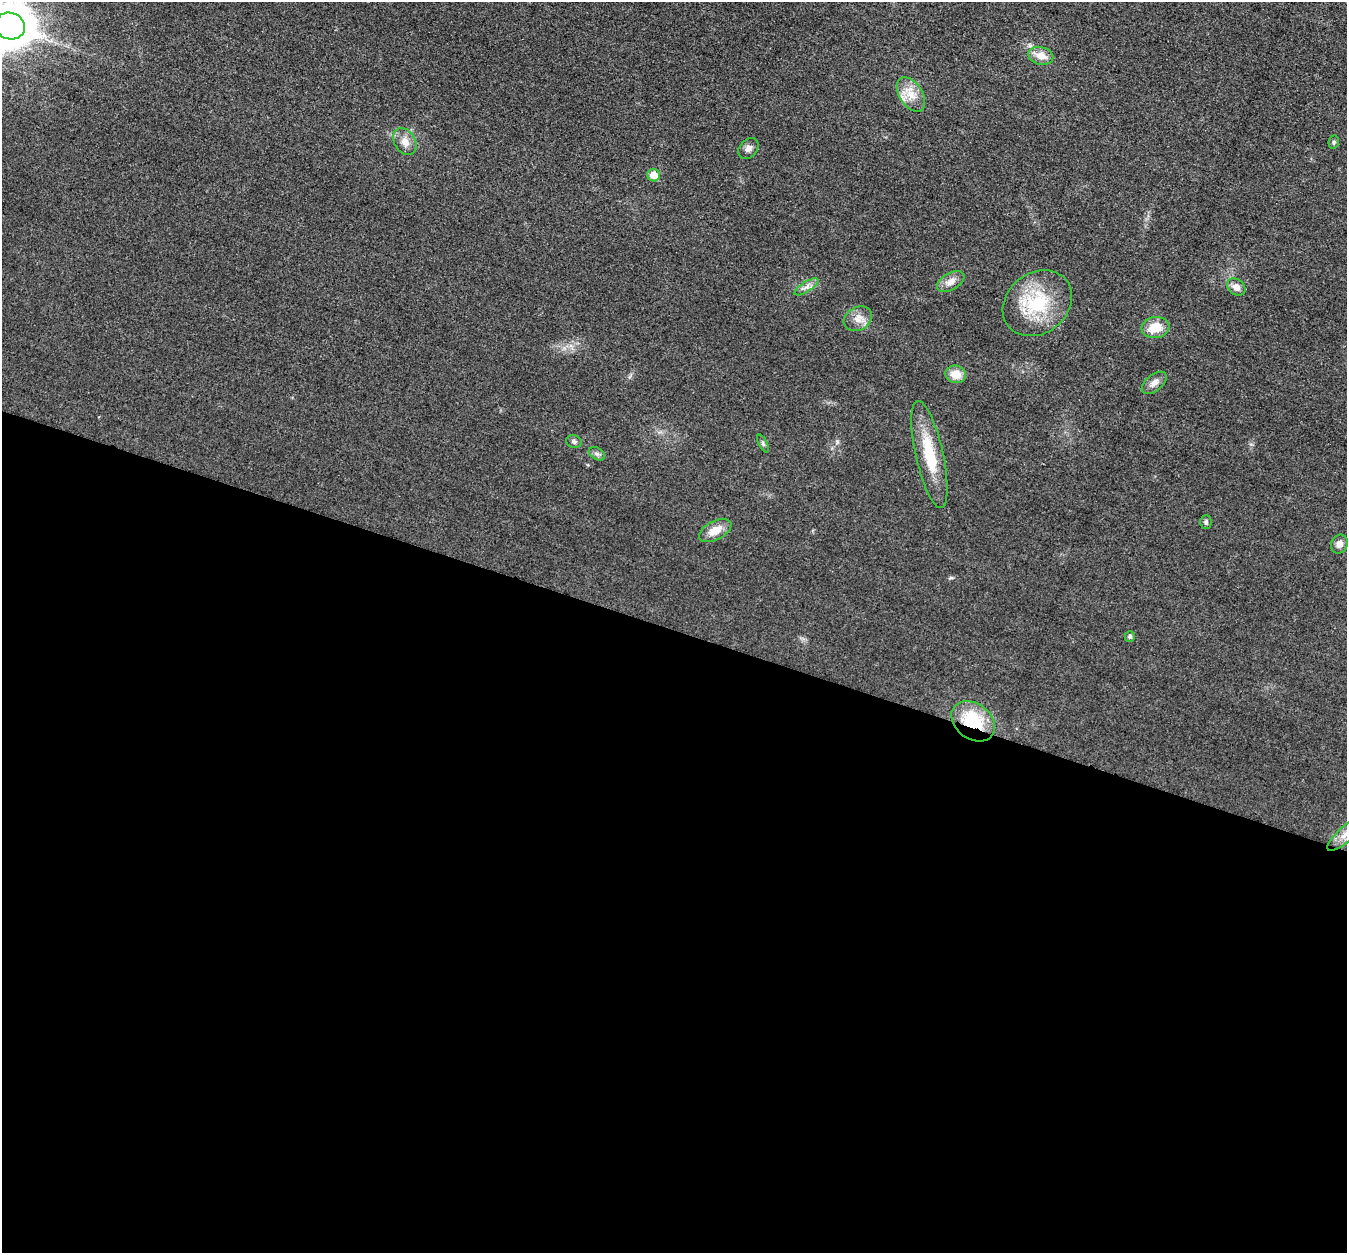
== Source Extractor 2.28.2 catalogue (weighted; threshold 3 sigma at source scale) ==
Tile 14 of 4 x 4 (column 2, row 4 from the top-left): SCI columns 1349-2693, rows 137-1387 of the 5390 x 5407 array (HDU 1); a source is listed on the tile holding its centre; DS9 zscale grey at full resolution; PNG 1349 x 1255 px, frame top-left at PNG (2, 2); each listed source drawn as its Kron ellipse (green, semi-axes under 4 px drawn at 4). Shown black and unused: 50% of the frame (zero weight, under 3 of 4 exposures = <1% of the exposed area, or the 3 px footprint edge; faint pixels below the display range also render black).
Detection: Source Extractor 2.28.2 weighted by HDU 2 'WHT'; one run over the whole footprint, this tile lists its part. Background 0.0314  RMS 0.0049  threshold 0.0219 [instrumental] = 3 sigma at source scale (4.5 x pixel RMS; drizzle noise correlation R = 1.50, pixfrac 1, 0.05/0.05 arcsec/px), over >= 5 px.
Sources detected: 25; all 25 listed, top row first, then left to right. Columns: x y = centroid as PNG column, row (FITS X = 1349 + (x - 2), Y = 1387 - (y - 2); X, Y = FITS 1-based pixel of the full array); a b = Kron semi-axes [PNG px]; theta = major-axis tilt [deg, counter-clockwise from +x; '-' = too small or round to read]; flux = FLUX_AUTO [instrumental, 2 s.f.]
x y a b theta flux
10 26 15 13 -19 2100
1041 56 12 9 -13 5.3
911 95 19 11 -57 7.2
405 142 14 10 -58 4.1
1334 142 6 5 - 0.99
748 149 11 8 46 2.3
654 175 6 6 - 6
951 282 15 8 29 3.5
806 287 14 5 32 2.2
1236 287 10 7 -41 3.3
1037 303 37 30 38 30
858 319 15 11 30 4.7
1155 327 14 10 10 8.6
956 374 10 8 -15 6.5
1154 383 14 8 39 3
574 441 8 6 -19 1.2
763 443 9 4 -64 0.96
597 454 9 5 -30 1.4
929 455 55 14 -77 20
1206 522 6 5 - 0.95
715 530 17 9 28 6.5
1339 544 10 8 61 2.6
1130 637 5 5 - 1.1
973 721 24 17 -38 24
1346 833 24 7 42 5.3
Overlapping masked pixels (flux is a lower limit): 1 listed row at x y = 973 721
Isophote crosses this tile's border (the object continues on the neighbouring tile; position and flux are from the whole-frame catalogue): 2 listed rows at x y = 10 26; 1346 833